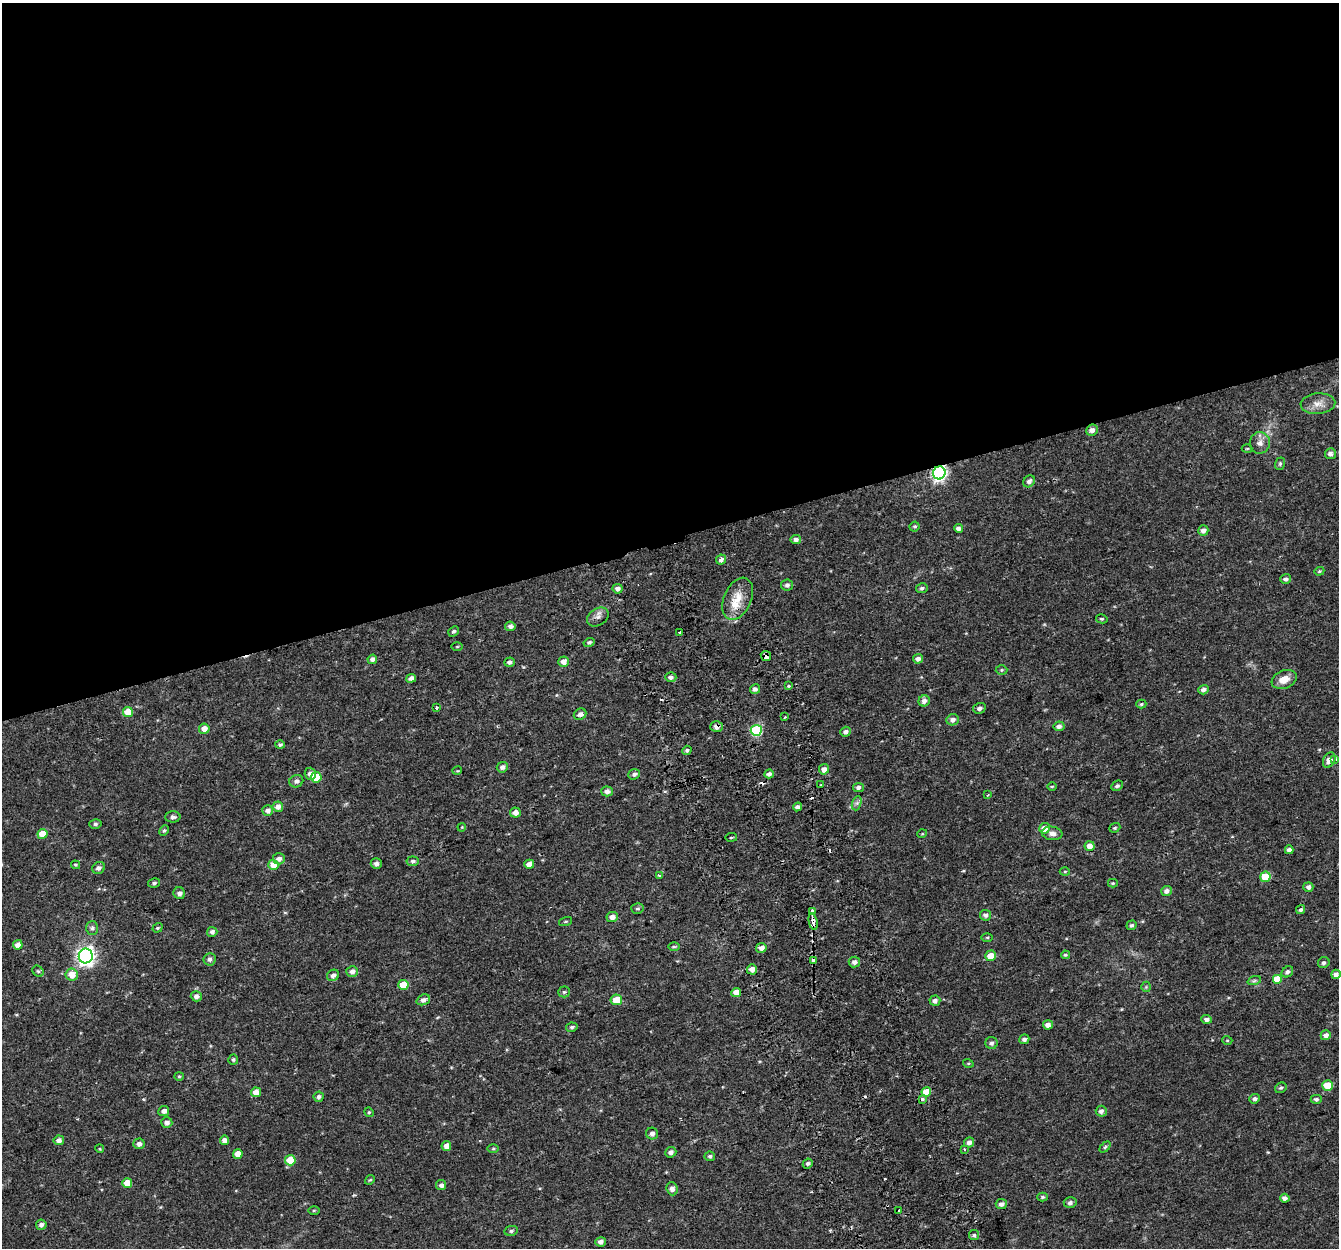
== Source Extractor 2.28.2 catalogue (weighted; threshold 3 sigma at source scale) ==
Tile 2 of 4 x 4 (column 2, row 1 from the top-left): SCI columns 1392-2728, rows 3821-5066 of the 5459 x 5201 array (HDU 1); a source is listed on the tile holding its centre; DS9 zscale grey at full resolution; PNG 1341 x 1250 px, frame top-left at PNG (2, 3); each listed source drawn as its Kron ellipse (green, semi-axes under 4 px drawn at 4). Shown black and unused: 43% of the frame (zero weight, under 2 of 3 exposures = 3% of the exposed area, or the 3 px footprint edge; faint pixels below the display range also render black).
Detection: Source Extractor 2.28.2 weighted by HDU 2 'WHT'; one run over the whole footprint, this tile lists its part. Background 0.0422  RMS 0.0052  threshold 0.0233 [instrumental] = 3 sigma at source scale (4.5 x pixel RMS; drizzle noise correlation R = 1.50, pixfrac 1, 0.0396/0.0396 arcsec/px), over >= 5 px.
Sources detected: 197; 6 cosmic-ray / hot-pixel residue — neither listed nor drawn; the other 191 listed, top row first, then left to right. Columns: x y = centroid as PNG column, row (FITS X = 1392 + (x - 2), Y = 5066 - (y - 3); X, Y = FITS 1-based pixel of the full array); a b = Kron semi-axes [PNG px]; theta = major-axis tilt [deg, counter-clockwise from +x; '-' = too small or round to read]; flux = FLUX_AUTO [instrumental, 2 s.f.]
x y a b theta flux
1318 404 17 10 4 4.8
1092 430 6 5 - 2.9
1260 443 11 10 - 3.1
1247 449 5 3 - 0.51
1330 454 5 5 - 1.9
1280 464 6 5 - 0.81
939 473 6 6 - 130
1029 481 6 5 - 2
915 526 5 5 - 0.76
958 528 4 4 - 2
1203 530 5 5 - 2.1
796 539 5 4 - 1.9
721 559 5 4 - 2.2
1319 571 5 4 - 0.55
1286 579 5 5 - 1.4
787 585 6 6 - 1.7
922 588 6 5 - 1.1
618 589 5 5 - 2.2
738 599 22 13 66 9.8
598 617 11 8 34 2.5
1102 619 6 4 -12 0.83
510 626 5 4 - 2.2
453 631 6 4 41 1.1
679 632 3 3 - 1.2
589 642 5 4 - 1
457 647 6 4 1 0.5
766 656 5 5 - 2.1
372 659 5 4 - 1.8
918 659 5 4 - 2
509 662 5 4 - 1.6
563 662 5 5 - 3.4
1002 670 6 5 - 0.72
671 677 5 5 - 1.8
411 678 5 4 - 1.9
1284 679 13 9 22 5.6
789 686 3 3 - 1.4
755 689 5 4 - 1.9
1203 690 5 4 - 1.8
924 701 6 5 - 2.5
1141 704 5 4 - 0.73
436 708 4 3 - 0.74
979 708 6 5 - 1.8
128 712 5 5 - 10
580 714 6 5 - 2.2
785 717 3 2 - 0.74
953 720 6 5 - 2.2
717 726 6 5 - 2.7
1059 726 5 5 - 2.3
204 729 5 5 - 4.3
756 730 5 5 - 41
846 732 5 5 - 1.8
280 745 5 4 - 1
687 750 5 4 - 1
1329 760 8 5 63 3
1335 760 4 3 - 3.9
502 767 5 5 - 2
824 769 5 5 - 2.7
457 771 5 3 - 0.48
310 774 6 5 - 2.7
634 774 6 5 - 1.4
769 774 5 4 - 1.9
316 777 5 5 - 12
296 781 7 6 - 1.7
821 785 3 2 - 0.71
1052 786 5 3 - 0.49
1117 786 6 4 27 1.1
859 787 5 4 - 1.9
607 791 6 5 - 2.6
988 795 3 2 - 0.8
857 803 7 4 71 1.2
278 807 5 5 - 2.7
797 807 5 4 - 1.8
268 811 5 5 - 2.6
515 812 5 5 - 3
173 817 7 5 0 1.3
95 824 6 5 - 1
462 827 4 3 - 0.4
1044 828 5 5 - 5.3
1115 828 6 4 21 0.76
164 831 5 4 - 0.78
1052 833 10 6 -8 2.5
42 834 5 5 - 7.9
922 834 5 3 - 0.41
731 837 6 3 8 0.52
1090 846 5 5 - 4.2
1289 850 4 4 - 2.4
279 859 6 5 - 2.2
413 861 6 5 - 1.2
376 864 5 5 - 2
529 864 5 4 - 3.8
75 865 4 3 - 0.66
273 865 5 5 - 5.2
98 868 6 5 - 1.9
1065 871 5 3 - 0.45
659 875 3 3 - 1.2
1265 877 5 5 - 15
154 883 6 5 - 1
1113 883 5 4 - 0.62
1308 887 5 5 - 2
1167 891 5 5 - 1.9
179 893 6 5 - 1.8
637 908 6 5 - 0.94
1301 910 5 4 - 1.1
813 911 4 3 - 3.6
985 915 5 5 - 1.9
612 917 6 5 - 3
566 921 7 3 19 0.56
813 922 8 3 -79 5.1
1131 925 5 4 - 1
92 928 7 6 - 1.3
157 928 5 4 - 0.65
212 932 5 5 - 1.8
987 937 5 3 - 0.58
18 945 5 4 - 3.2
674 947 6 4 0 0.74
761 948 5 5 - 2.9
1065 955 4 3 - 0.72
86 956 7 7 - 210
991 956 5 5 - 6.1
210 959 6 6 - 1.8
814 960 3 3 - 3.3
854 962 5 5 - 2
1324 963 6 5 - 1.2
752 969 5 5 - 2.9
38 971 6 5 - 0.8
352 971 6 5 - 2.4
1287 972 6 5 - 1.5
1336 974 5 4 - 2.6
72 975 6 6 - 5.9
333 975 6 5 - 1.8
1277 979 5 5 - 8.1
1254 981 7 4 19 1
403 985 5 5 - 12
1146 987 5 5 - 0.67
564 992 5 5 - 0.88
736 992 5 4 - 4.6
196 996 5 5 - 2.1
423 1000 7 5 21 2.4
616 1000 6 5 - 7.5
935 1001 5 5 - 2.4
1206 1019 5 4 - 1.8
1048 1025 5 4 - 3.1
572 1027 5 4 - 0.93
1326 1035 5 5 - 2.3
1024 1039 5 5 - 1.5
1227 1040 5 3 - 0.47
991 1043 6 6 - 1.5
233 1060 5 5 - 0.98
968 1063 5 3 - 0.51
179 1076 5 4 - 0.64
1328 1086 5 5 - 13
1281 1088 6 5 - 0.98
256 1092 5 5 - 4.9
926 1092 5 4 - 8.8
319 1097 5 5 - 1.5
922 1099 3 3 - 4.1
1255 1099 5 4 - 1.3
1316 1099 5 4 - 1.3
164 1111 5 5 - 2.5
1101 1111 5 5 - 2
369 1112 5 4 - 0.63
167 1123 6 5 - 2.2
652 1134 6 6 - 1.8
59 1140 5 4 - 2.2
224 1140 4 4 - 2.8
969 1142 5 5 - 2.2
139 1144 5 5 - 1.9
446 1146 5 4 - 3.4
1105 1147 6 4 44 0.84
100 1149 4 3 - 0.49
493 1149 6 4 1 0.66
964 1149 4 3 - 0.57
671 1152 6 5 - 2
238 1154 5 5 - 6.5
710 1156 5 5 - 1
290 1160 5 5 - 13
808 1163 5 4 - 1.2
370 1180 5 4 - 0.6
127 1183 5 5 - 6.6
441 1185 5 5 - 2.1
672 1189 6 5 - 2.1
1042 1197 5 4 - 0.75
1285 1198 5 4 - 2.1
1070 1203 6 5 - 1.5
1001 1204 6 5 - 2
314 1211 6 4 1 0.59
899 1211 3 3 - 1.8
41 1225 5 5 - 1.9
511 1231 7 5 10 1.1
974 1235 5 5 - 0.98
601 1242 5 4 - 2.3
Overlapping masked pixels (flux is a lower limit): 8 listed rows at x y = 939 473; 738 599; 766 656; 717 726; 813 922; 814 960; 752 969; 926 1092